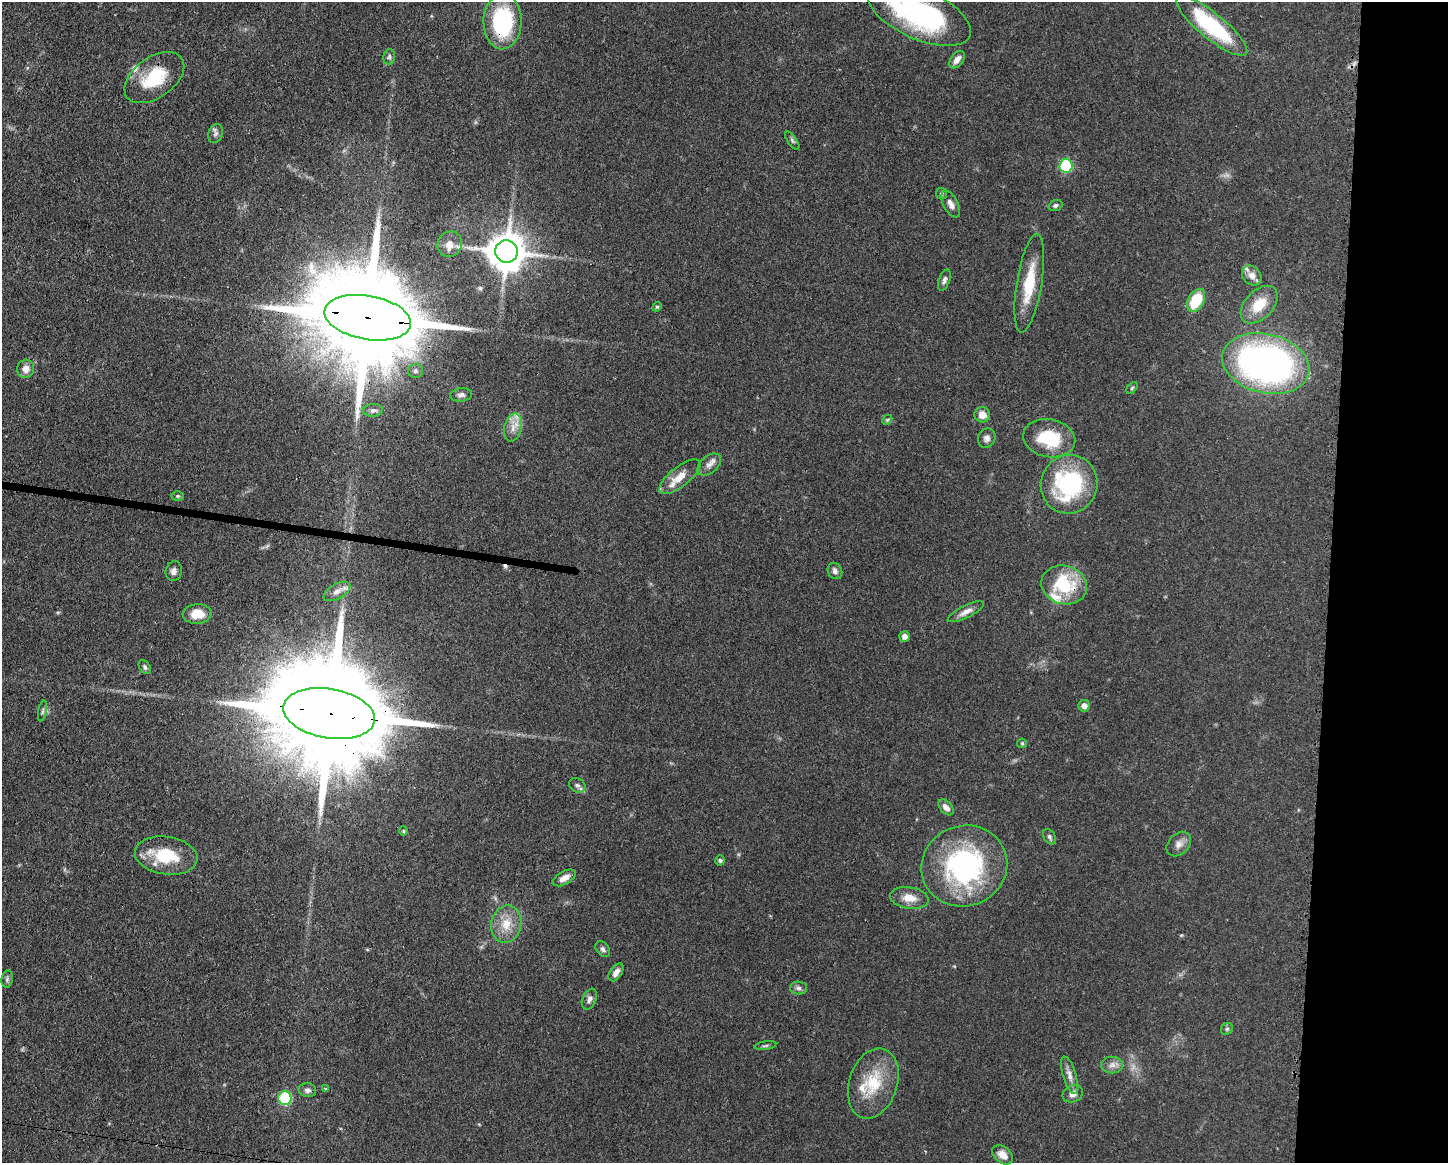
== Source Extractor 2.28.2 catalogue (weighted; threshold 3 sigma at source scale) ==
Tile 9 of 3 x 4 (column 3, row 3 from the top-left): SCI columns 3008-4453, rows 1164-2324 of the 4683 x 4649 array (HDU 1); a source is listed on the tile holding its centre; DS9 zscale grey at full resolution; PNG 1450 x 1165 px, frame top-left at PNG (2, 2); each listed source drawn as its Kron ellipse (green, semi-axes under 4 px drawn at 4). Shown black and unused: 9% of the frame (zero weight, under 3 of 4 exposures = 1% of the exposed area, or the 3 px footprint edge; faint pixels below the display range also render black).
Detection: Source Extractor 2.28.2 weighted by HDU 2 'WHT'; one run over the whole footprint, this tile lists its part. Background 0.0591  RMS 0.0043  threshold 0.0194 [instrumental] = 3 sigma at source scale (4.5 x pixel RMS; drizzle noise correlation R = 1.50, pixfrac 1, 0.05/0.05 arcsec/px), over >= 5 px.
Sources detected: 83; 2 too faint to see at this stretch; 1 inside a brighter object's white glare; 1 cosmic-ray / hot-pixel residue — neither listed nor drawn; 5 inside a brighter listed object's ellipse — not listed separately; the other 74 listed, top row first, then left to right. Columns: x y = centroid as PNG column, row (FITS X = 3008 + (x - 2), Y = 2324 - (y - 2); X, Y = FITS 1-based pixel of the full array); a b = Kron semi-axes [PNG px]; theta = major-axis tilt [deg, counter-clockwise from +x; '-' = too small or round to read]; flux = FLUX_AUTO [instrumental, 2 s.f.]
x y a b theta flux
919 14 55 25 -25 75
503 21 28 19 88 39
1212 26 44 13 -39 41
389 57 8 5 75 0.98
957 60 10 6 52 2.8
154 78 34 20 36 20
215 134 10 7 66 1.5
792 141 10 4 -55 0.87
1066 166 7 6 - 31
941 194 5 5 - 0.7
951 204 15 7 -62 2.5
1055 205 7 5 22 1
450 244 13 12 - 4.3
506 251 11 11 - 1100
1252 275 11 8 -47 3.1
944 280 11 5 70 1.5
1029 283 50 12 81 17
1196 300 12 8 60 17
1259 305 22 14 47 11
657 307 5 4 - 0.54
368 318 44 22 -10 14000
1266 364 44 29 -13 180
26 369 9 8 - 3.3
415 371 7 7 - 1.3
1132 388 7 4 46 0.65
461 395 11 6 7 1.7
373 410 10 6 3 1.4
982 415 8 7 - 4.1
887 420 6 4 44 0.6
513 428 14 8 76 3.9
987 438 10 8 60 1.9
1049 438 26 19 -11 21
709 465 14 8 41 2.6
680 477 25 10 38 6.2
1069 484 29 28 - 51
178 496 6 5 - 0.69
174 571 10 8 77 1.9
835 571 8 7 - 1.6
1064 585 23 19 -16 24
337 591 15 7 29 2.9
966 612 20 6 26 2.9
197 614 14 9 3 6.9
905 636 5 5 - 2.1
145 667 8 5 -56 1.1
1084 706 6 5 - 2.2
42 711 10 4 79 0.92
329 713 46 24 -9 17000
1022 743 5 5 - 0.53
577 785 8 7 - 1.4
946 807 9 6 -47 2.4
403 831 4 4 - 0.48
1050 837 8 5 -58 1
1179 844 14 10 45 2.9
166 856 31 19 -8 18
720 860 5 4 - 0.8
964 866 43 40 21 75
564 878 13 6 29 3.2
909 898 19 10 -8 5.7
506 924 19 15 77 8.1
603 949 9 6 -51 1.4
616 972 10 5 55 2.4
7 979 9 5 82 1.1
798 988 8 6 -3 1.4
589 999 11 6 67 1.8
1227 1029 6 5 - 0.77
765 1046 11 4 9 0.86
1112 1065 11 8 1 2.4
1070 1075 19 6 -73 3
873 1083 36 24 72 19
326 1089 3 3 - 0.51
307 1090 9 7 -3 1.7
1073 1094 10 8 25 2.6
285 1098 7 6 - 31
1003 1155 11 8 -38 4
Overlapping masked pixels (flux is a lower limit): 7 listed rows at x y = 503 21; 154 78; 368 318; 1064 585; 329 713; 964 866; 285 1098
Isophote crosses this tile's border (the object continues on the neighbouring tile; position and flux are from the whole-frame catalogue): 1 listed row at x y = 919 14